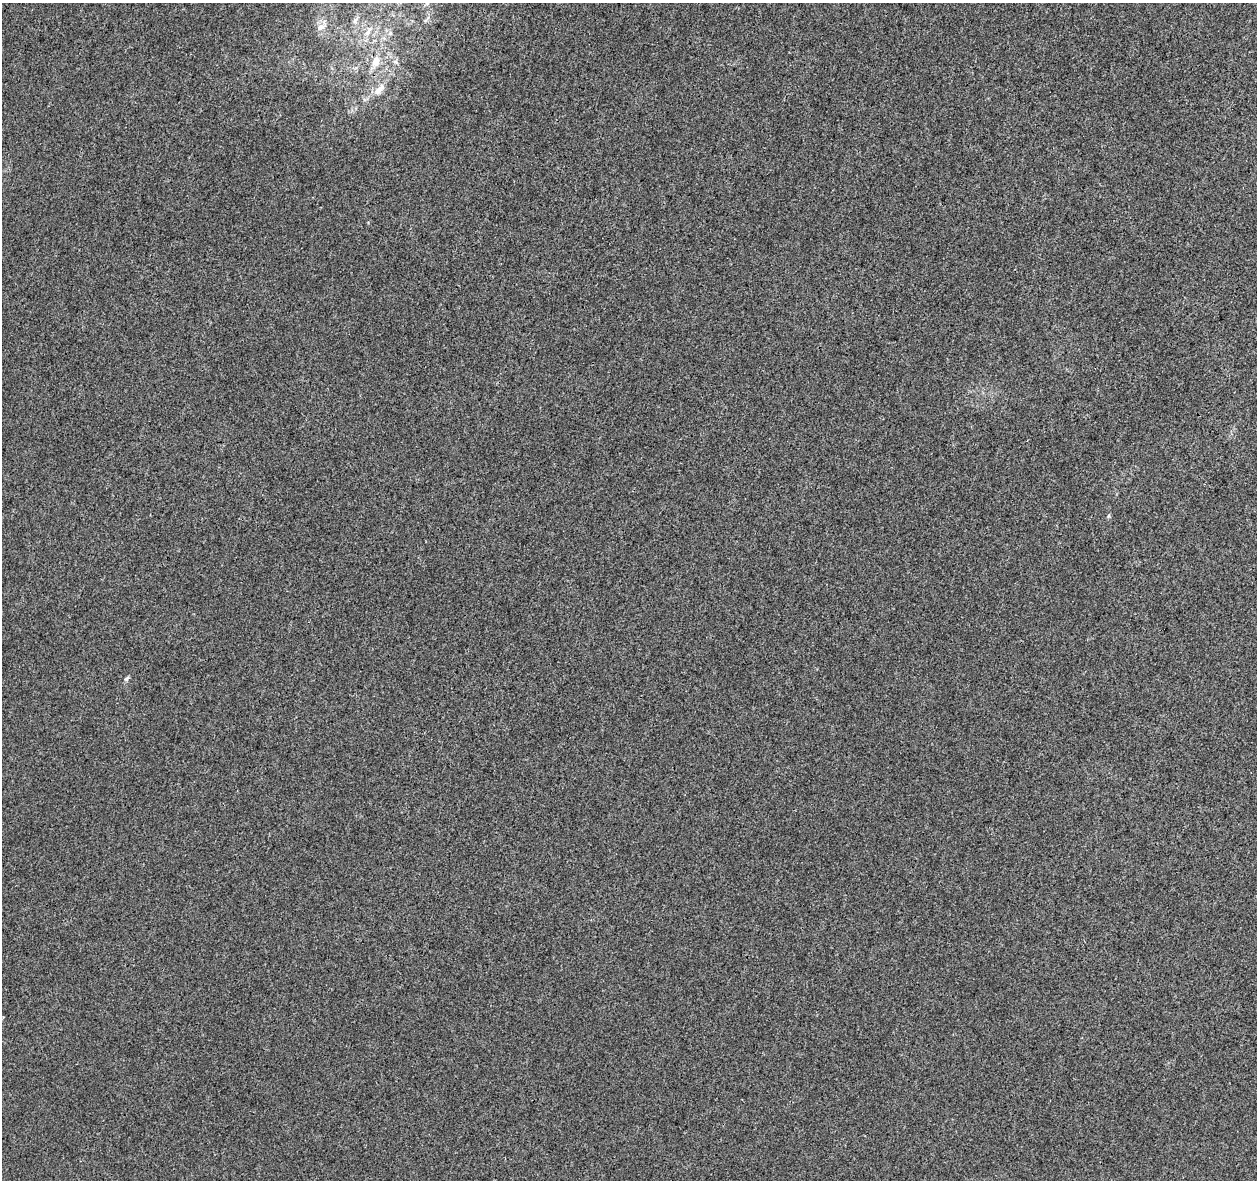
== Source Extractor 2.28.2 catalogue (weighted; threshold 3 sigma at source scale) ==
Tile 10 of 4 x 4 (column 2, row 3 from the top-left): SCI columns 1255-2509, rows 1401-2578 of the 5027 x 5220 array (HDU 1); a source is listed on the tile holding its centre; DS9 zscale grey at full resolution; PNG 1259 x 1182 px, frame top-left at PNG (2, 3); no overlay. Shown black and unused: <1% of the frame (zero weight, under 3 of 4 exposures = <1% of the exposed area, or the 3 px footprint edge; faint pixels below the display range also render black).
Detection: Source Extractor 2.28.2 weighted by HDU 2 'WHT'; one run over the whole footprint, this tile lists its part. Background 0.00164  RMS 0.0031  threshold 0.0139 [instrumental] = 3 sigma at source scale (4.5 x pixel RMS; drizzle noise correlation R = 1.50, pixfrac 1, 0.0396/0.0396 arcsec/px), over >= 5 px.
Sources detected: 7; all 7 listed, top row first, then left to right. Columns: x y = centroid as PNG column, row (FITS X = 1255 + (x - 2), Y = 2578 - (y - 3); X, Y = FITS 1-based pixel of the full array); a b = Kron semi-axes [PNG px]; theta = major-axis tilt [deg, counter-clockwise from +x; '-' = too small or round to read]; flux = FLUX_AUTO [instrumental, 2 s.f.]
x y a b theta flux
321 27 13 6 26 1.4
368 32 13 6 59 1.9
390 33 7 5 47 0.71
376 61 14 10 70 3.3
379 89 19 8 47 2.8
1108 516 6 4 70 0.38
126 679 7 5 55 0.59